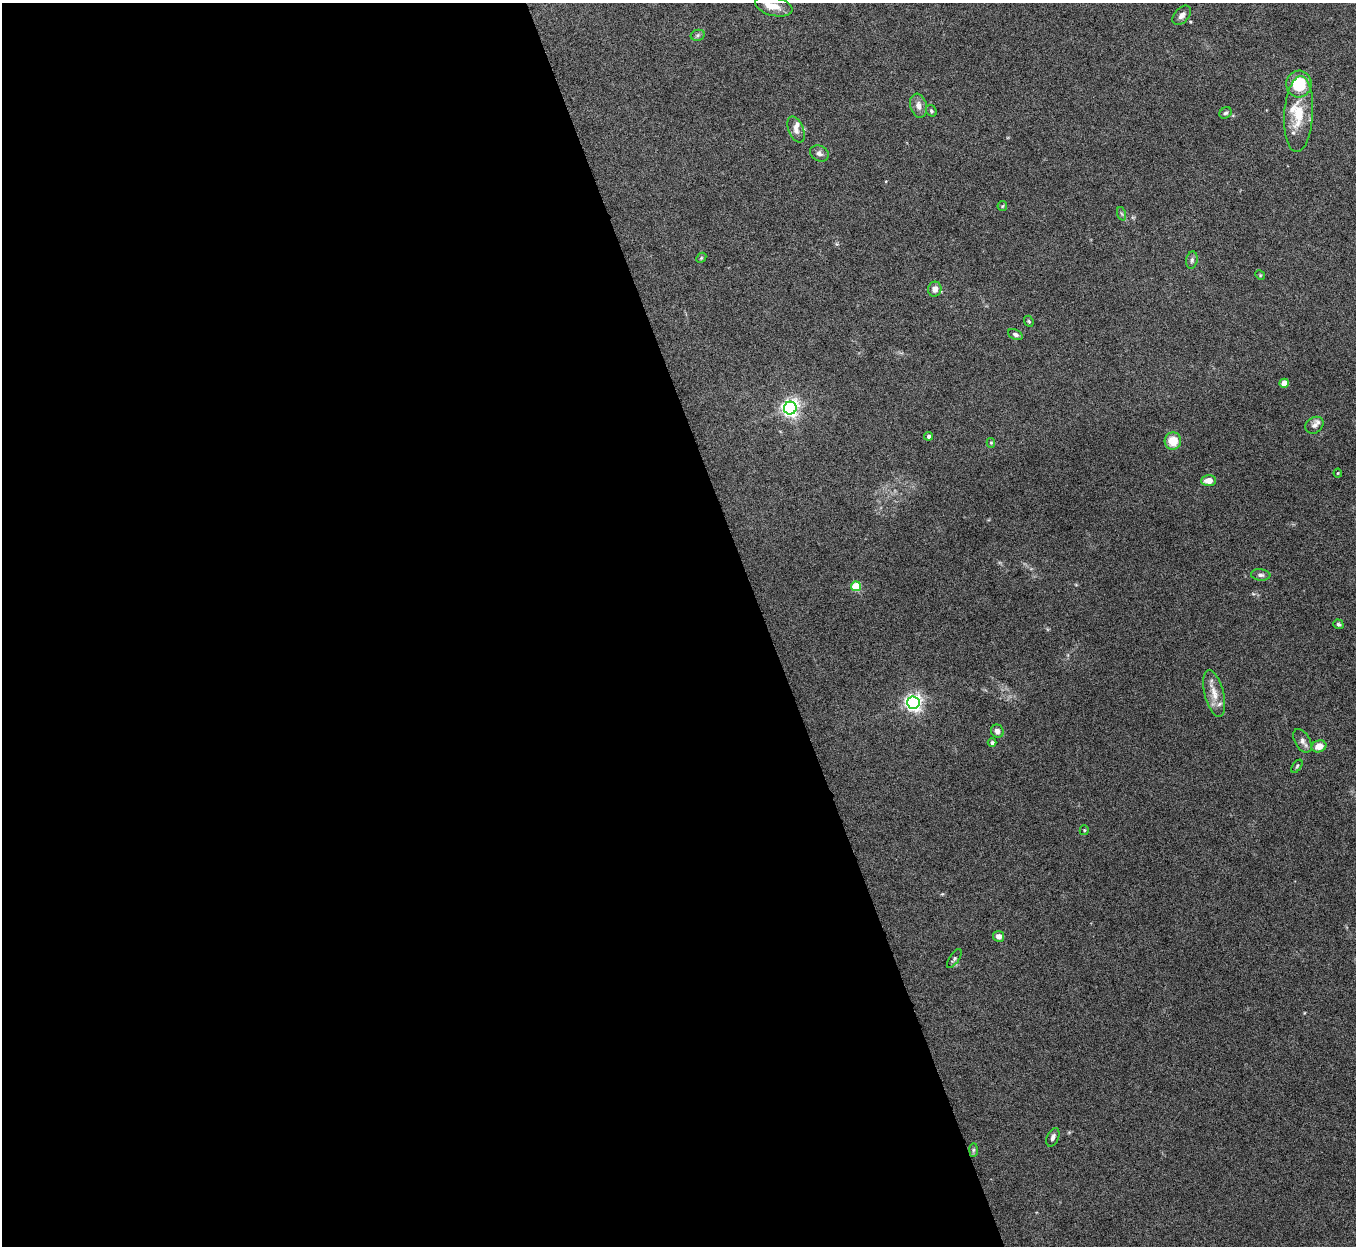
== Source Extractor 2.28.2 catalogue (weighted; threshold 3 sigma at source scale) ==
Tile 9 of 4 x 4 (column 1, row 3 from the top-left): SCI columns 3-1356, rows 1394-2637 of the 5420 x 5404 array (HDU 1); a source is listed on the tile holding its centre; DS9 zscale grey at full resolution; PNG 1358 x 1248 px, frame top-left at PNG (2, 3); each listed source drawn as its Kron ellipse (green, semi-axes under 4 px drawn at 4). Shown black and unused: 56% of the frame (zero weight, under 8 of 16 exposures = <1% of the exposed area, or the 3 px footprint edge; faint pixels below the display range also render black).
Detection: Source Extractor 2.28.2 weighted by HDU 2 'WHT'; one run over the whole footprint, this tile lists its part. Background 0.167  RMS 0.005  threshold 0.0204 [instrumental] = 3 sigma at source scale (4.09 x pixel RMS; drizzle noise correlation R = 1.36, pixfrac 0.8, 0.05/0.05 arcsec/px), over >= 5 px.
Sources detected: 46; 5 inside a brighter listed object's ellipse — not listed separately; the other 41 listed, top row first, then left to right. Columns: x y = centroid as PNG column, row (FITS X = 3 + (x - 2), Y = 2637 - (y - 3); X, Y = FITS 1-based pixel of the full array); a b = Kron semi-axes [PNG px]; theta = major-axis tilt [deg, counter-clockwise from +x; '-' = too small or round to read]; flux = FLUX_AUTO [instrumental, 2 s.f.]
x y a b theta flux
774 6 19 9 -13 5.3
1182 15 11 7 47 2.2
698 35 7 5 13 0.9
1299 84 13 12 - 17
918 106 12 8 -75 3.1
931 111 6 5 - 0.87
1226 113 6 5 - 0.93
1299 114 38 14 86 14
796 129 13 7 -67 2.6
819 153 10 7 -27 2
1002 206 5 4 - 0.53
1122 214 7 4 -70 0.74
701 258 6 4 46 0.57
1192 260 9 5 81 1.2
1260 275 5 4 - 0.52
935 289 7 6 - 2.9
1029 321 6 4 -68 0.63
1015 335 8 5 -23 1.4
1284 383 4 4 - 7.7
790 408 6 6 - 200
1314 425 10 7 36 1.8
928 436 4 4 - 1.2
1173 441 8 8 - 8.6
991 443 5 4 - 0.67
1338 473 4 4 - 0.45
1209 481 7 5 2 4.3
1261 575 10 5 -6 1.5
856 586 5 5 - 19
1338 624 5 4 - 0.87
1214 693 24 9 -76 6.2
913 703 6 6 - 180
997 731 7 6 - 2
1302 741 13 7 -60 2.2
992 743 4 4 - 1
1319 746 7 6 - 4.9
1297 766 7 3 55 0.67
1084 830 5 4 - 0.53
999 936 5 5 - 2.7
954 959 11 5 56 1
1053 1137 10 5 66 1.7
973 1150 7 4 89 0.77